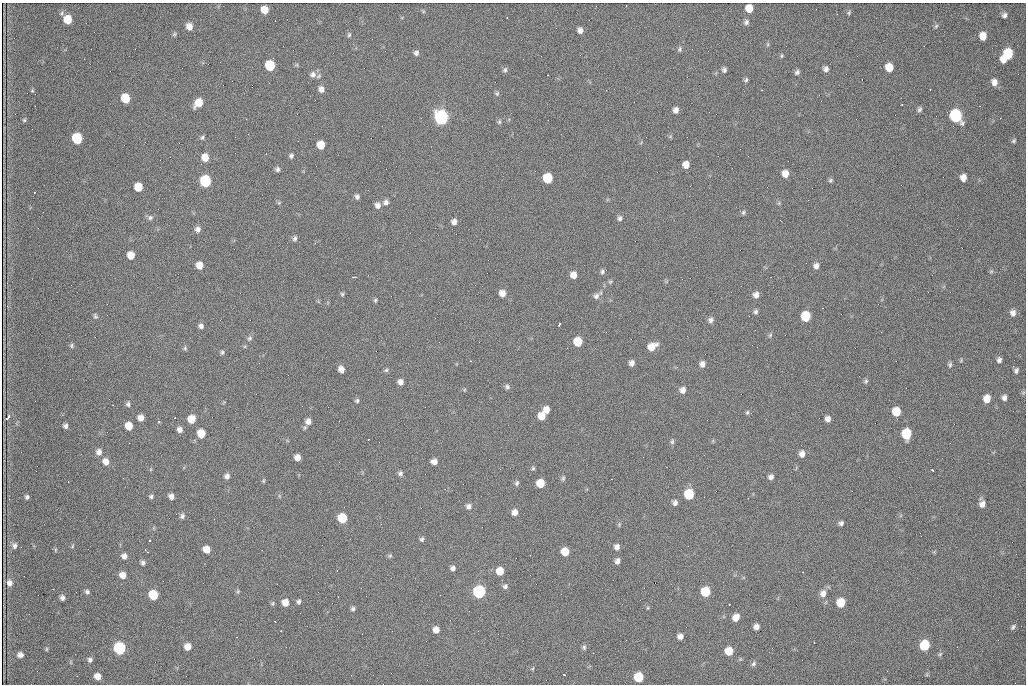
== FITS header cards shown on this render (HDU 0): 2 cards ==
NAXIS1  =                 1024 /fastest changing axis
NAXIS2  =                  682 /next to fastest changing axis

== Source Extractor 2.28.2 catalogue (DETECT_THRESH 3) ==
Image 1024 x 682 px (HDU 0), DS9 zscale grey, 1 PNG px = 1 image px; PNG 1028 x 686 px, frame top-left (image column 1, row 682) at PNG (2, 3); no overlay
Background 2000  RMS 30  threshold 91.4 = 3 sigma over >= 5 px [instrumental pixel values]
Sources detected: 218; all 218 listed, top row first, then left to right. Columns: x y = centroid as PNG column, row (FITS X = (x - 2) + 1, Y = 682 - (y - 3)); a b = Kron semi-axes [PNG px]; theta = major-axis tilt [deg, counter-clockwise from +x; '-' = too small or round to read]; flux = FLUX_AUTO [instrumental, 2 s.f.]
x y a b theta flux
749 8 7 6 - 27000
264 10 6 6 - 27000
423 11 6 4 -46 2500
61 13 7 5 61 3600
849 13 6 4 72 2800
1004 15 6 6 - 6500
507 18 2 2 - 1200
68 19 7 6 - 41000
746 22 8 6 56 6000
189 26 7 7 - 15000
936 26 7 4 46 3300
580 30 6 5 - 9400
174 34 6 5 - 3300
349 35 7 5 86 3900
983 36 7 6 - 23000
768 44 6 4 72 2700
680 49 7 5 80 4000
416 53 6 6 - 6000
1008 54 8 7 - 85000
781 56 5 4 - 2400
84 59 2 2 - 970
1004 60 6 6 - 17000
297 65 6 3 -72 2500
270 66 7 6 - 100000
889 67 7 6 - 34000
826 69 5 5 - 7500
505 70 7 6 - 4700
724 70 6 5 - 5400
797 72 7 5 45 5000
313 74 9 8 - 10000
548 75 2 2 - 1100
746 80 6 5 - 3900
994 82 8 7 - 13000
321 89 7 6 - 10000
930 89 3 2 - 2100
32 90 5 5 - 2300
497 93 6 6 - 3700
125 98 7 6 - 60000
821 101 2 2 - 1100
198 103 8 6 48 32000
919 109 7 5 72 4800
676 110 6 6 - 9900
956 116 8 7 - 290000
441 117 8 7 - 560000
246 119 2 2 - 1100
24 120 5 5 - 2800
499 122 7 5 76 3800
77 138 7 6 - 110000
202 138 6 5 - 3600
1014 141 6 4 41 3300
321 145 7 6 - 34000
266 154 3 2 - 1500
291 156 5 5 - 4800
205 157 7 6 - 24000
686 165 6 6 - 18000
277 169 6 5 - 5100
785 174 7 6 - 18000
548 178 7 6 - 80000
963 178 6 5 - 15000
830 180 7 5 42 3500
205 181 7 7 - 170000
138 187 7 6 - 40000
34 192 2 2 - 1400
357 197 6 5 - 5700
386 202 7 6 - 7000
279 203 5 5 - 2800
779 203 6 4 47 2700
378 205 7 6 - 10000
743 212 6 5 - 3600
150 218 8 7 - 5800
620 218 7 5 78 5400
454 222 6 5 - 9000
198 229 7 6 - 8400
295 238 7 5 72 5300
131 255 6 6 - 23000
199 265 6 6 - 21000
816 266 7 6 - 8800
991 271 6 4 1 2800
602 272 7 5 89 4600
573 275 6 6 - 17000
354 277 4 2 - 2900
610 282 6 5 - 2900
502 293 7 6 - 17000
342 294 5 5 - 2900
756 295 7 6 - 10000
596 296 8 8 - 8400
375 300 5 4 - 3100
756 312 6 5 - 4800
1013 313 7 7 - 10000
95 316 8 5 -67 3700
805 316 7 6 - 82000
711 320 7 7 - 6700
559 324 4 2 - 4200
201 326 6 5 - 6800
770 335 7 4 46 3100
249 338 8 6 39 5000
578 342 7 6 - 56000
71 345 6 5 - 3400
652 347 10 7 34 27000
185 348 6 5 - 3100
222 352 6 4 80 3200
961 360 6 3 59 2300
999 360 7 5 84 7200
632 363 6 5 - 8500
702 364 7 6 - 9000
950 365 7 6 - 4300
1013 366 2 2 - 6300
341 369 6 5 - 12000
386 370 6 5 - 3700
1016 371 6 5 - 5600
866 381 7 5 65 3900
401 382 6 6 - 9900
507 387 6 6 - 5000
464 390 5 3 - 1900
683 390 7 6 - 11000
1023 393 6 5 - 3100
1004 398 7 5 85 8100
987 399 7 6 - 25000
357 401 5 5 - 3700
128 404 7 5 -87 4700
546 410 6 6 - 17000
747 412 6 5 - 3500
896 412 7 6 - 48000
8 416 6 3 59 7800
542 416 6 6 - 29000
141 418 6 5 - 12000
191 419 7 6 - 30000
828 419 5 5 - 10000
308 421 8 7 - 11000
159 422 4 3 - 2000
65 426 5 5 - 6000
129 426 6 6 - 29000
180 429 5 5 - 8700
201 433 7 6 - 37000
906 434 8 6 89 91000
672 442 7 5 75 4000
99 452 8 7 - 10000
802 454 7 6 - 11000
297 457 6 5 - 15000
106 462 8 7 - 14000
434 462 6 5 - 11000
533 468 5 5 - 3100
933 470 3 3 - 4300
400 473 6 6 - 5200
227 476 6 5 - 8000
771 477 6 5 - 7200
563 478 8 5 80 3900
263 481 6 4 73 2400
517 483 7 5 78 4400
540 483 6 6 - 41000
689 494 7 6 - 92000
151 496 6 5 - 3900
171 496 5 5 - 8900
27 497 5 4 - 4600
748 498 2 2 - 1200
675 503 6 5 - 7500
982 504 7 6 - 12000
468 506 7 6 - 7100
99 510 2 2 - 960
515 512 7 6 - 12000
182 516 7 6 - 5700
342 518 7 6 - 69000
841 523 5 5 - 5300
619 524 6 5 - 3000
422 539 6 5 - 4100
149 540 3 2 - 2300
14 545 9 7 -89 7600
72 546 6 4 61 2300
617 547 7 6 - 9300
206 549 6 6 - 23000
55 550 6 3 73 2300
145 550 3 2 - 1500
148 552 3 2 - 930
565 552 6 6 - 35000
124 556 6 6 - 8800
390 556 6 5 - 2900
617 561 6 5 - 8700
143 563 6 5 - 5300
453 568 6 6 - 6100
500 571 7 6 - 31000
123 575 7 6 - 16000
9 583 7 6 - 10000
505 586 7 6 - 5900
238 591 6 5 - 3100
87 592 5 5 - 4700
479 592 7 7 - 280000
705 592 7 6 - 67000
823 593 9 8 - 12000
153 595 7 6 - 72000
62 598 5 4 - 6500
299 602 5 5 - 4900
272 603 6 5 - 3000
285 603 7 6 - 17000
841 603 7 6 - 46000
729 604 3 2 - 2700
647 608 6 3 71 2000
353 609 6 5 - 4700
736 617 7 6 - 18000
275 622 2 2 - 1300
756 627 5 5 - 10000
1013 627 8 6 50 5400
436 630 6 6 - 14000
281 631 3 2 - 2700
680 636 5 5 - 9900
924 645 7 6 - 96000
188 647 6 6 - 18000
584 647 7 6 - 4400
119 648 7 7 - 250000
46 649 6 3 89 2400
729 651 6 6 - 33000
940 654 6 4 45 3100
20 655 6 5 - 8700
90 660 6 6 - 6000
753 664 7 6 - 4800
533 668 6 3 71 2100
564 675 3 2 - 1600
97 676 6 6 - 17000
639 677 7 6 - 66000

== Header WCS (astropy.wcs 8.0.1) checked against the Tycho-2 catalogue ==
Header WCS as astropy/WCSLIB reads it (CRVAL/CRPIX/CD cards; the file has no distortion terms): RA---TAN/DEC--TAN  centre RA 07:09:19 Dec +30:56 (107.33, +30.93 deg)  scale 1.43 arcsec/px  FOV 24.4' x 16.3'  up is -93 deg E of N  parity flipped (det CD > 0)
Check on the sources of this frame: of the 60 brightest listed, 5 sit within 2.1 arcsec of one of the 10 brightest Tycho-2 stars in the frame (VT <= 12.48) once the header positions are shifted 0.72 arcsec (0.53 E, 0.49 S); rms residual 0.96 arcsec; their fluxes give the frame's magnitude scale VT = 25.13 - 2.5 log10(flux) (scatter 0.16 mag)
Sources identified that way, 5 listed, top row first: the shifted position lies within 2.1 arcsec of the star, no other Tycho-2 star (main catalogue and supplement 1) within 4.2 arcsec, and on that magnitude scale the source's flux lands within +1.5 / -3 mag of the star's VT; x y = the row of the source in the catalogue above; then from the Tycho-2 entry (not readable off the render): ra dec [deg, ICRS J2000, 3 dp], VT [Tycho-2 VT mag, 2 dp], TYC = Tycho-2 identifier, HIP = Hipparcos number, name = IAU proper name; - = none
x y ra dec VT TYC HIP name
956 116 107.215 +31.104 11.64 2438-821-1 - -
441 117 107.226 +30.900 10.76 2438-883-1 - -
77 138 107.244 +30.756 12.13 2438-718-1 - -
205 181 107.261 +30.807 12.26 2438-856-1 - -
479 592 107.445 +30.924 11.38 2438-1056-1 - -